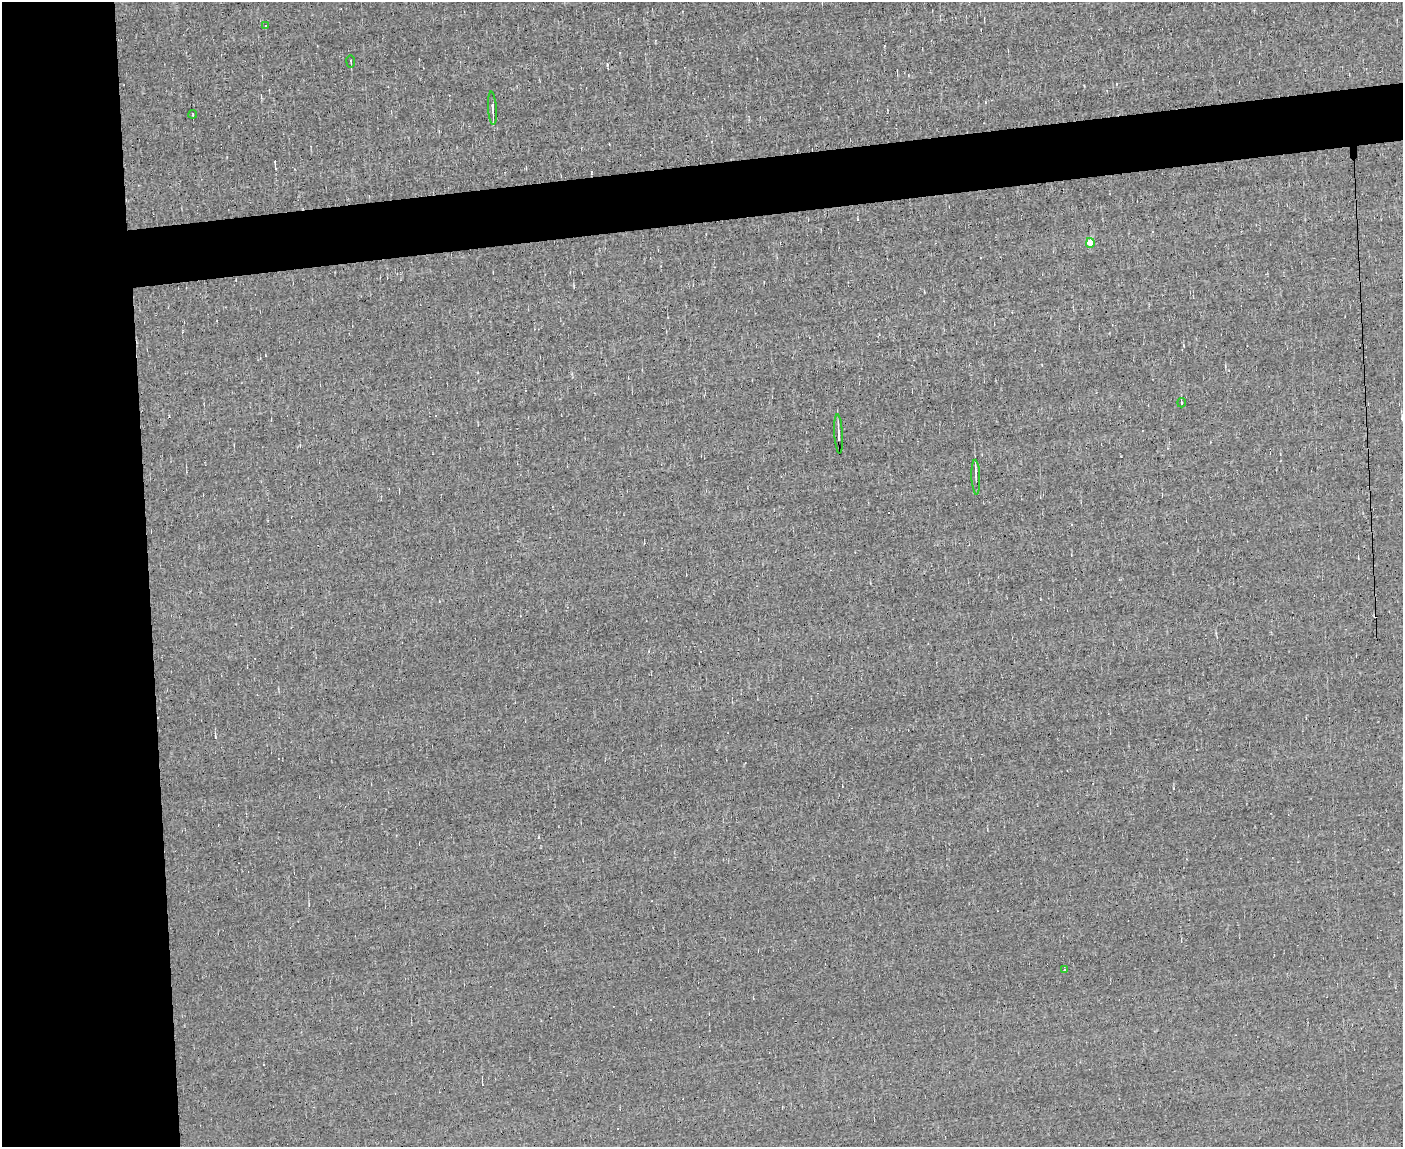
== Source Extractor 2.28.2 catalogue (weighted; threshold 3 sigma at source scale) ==
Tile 7 of 3 x 4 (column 1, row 3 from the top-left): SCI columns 126-1526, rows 1147-2291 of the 4560 x 4582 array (HDU 1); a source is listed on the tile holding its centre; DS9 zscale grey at full resolution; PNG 1405 x 1149 px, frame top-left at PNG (2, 2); each listed source drawn as its Kron ellipse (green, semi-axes under 4 px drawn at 4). Shown black and unused: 15% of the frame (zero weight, under 3 of 5 exposures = <1% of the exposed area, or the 3 px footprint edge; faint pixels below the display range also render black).
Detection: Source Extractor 2.28.2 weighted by HDU 2 'WHT'; one run over the whole footprint, this tile lists its part. Background -0.00162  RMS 0.045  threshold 0.204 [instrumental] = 3 sigma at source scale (4.5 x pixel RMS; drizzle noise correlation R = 1.50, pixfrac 1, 0.05/0.05 arcsec/px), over >= 5 px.
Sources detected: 18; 9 cosmic-ray / hot-pixel residue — neither listed nor drawn; the other 9 listed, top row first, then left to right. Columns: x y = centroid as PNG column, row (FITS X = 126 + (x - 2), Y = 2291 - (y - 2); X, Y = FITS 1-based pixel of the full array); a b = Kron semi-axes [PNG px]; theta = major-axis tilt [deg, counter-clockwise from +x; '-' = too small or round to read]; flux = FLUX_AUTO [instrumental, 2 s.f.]
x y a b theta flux
265 25 3 3 - 4.4
351 61 6 2 -82 5.3
492 108 17 3 -86 16
193 114 4 2 - 3.9
1090 243 5 4 - 110
1181 403 4 2 - 3.7
839 434 20 2 -87 18
976 477 17 3 -87 18
1064 970 3 3 - 11